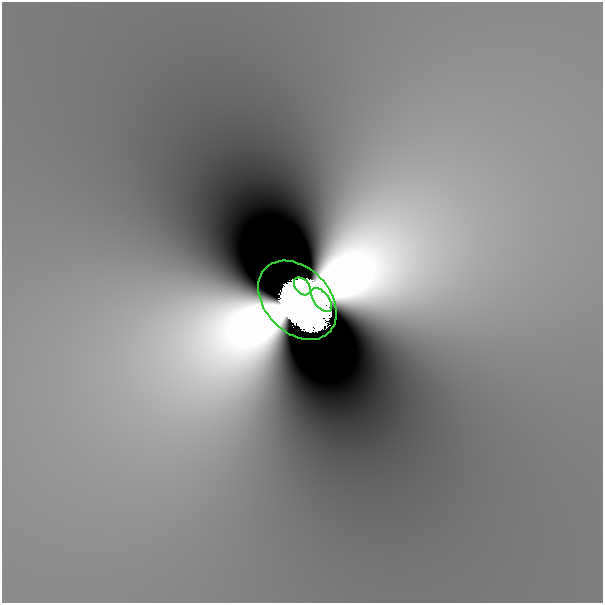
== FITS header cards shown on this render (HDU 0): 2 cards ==
NAXIS1  =                  601
NAXIS2  =                  601

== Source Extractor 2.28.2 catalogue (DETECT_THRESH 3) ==
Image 601 x 601 px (HDU 0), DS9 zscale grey, 1 PNG px = 1 image px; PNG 605 x 605 px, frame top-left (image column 1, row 601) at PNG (2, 2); each listed source drawn as its Kron ellipse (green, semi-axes under 4 px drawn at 4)
Background 1.34e-09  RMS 2.4e-09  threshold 7.26e-09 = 3 sigma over >= 5 px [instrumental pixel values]
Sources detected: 3; all 3 listed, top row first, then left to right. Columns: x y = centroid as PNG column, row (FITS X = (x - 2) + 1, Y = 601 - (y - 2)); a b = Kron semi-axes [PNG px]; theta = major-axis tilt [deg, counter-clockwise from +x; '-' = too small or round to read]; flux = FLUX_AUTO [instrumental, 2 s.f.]
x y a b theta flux
302 286 10 7 -49 6.6
297 300 45 32 -46 74
322 300 14 7 -53 5.8